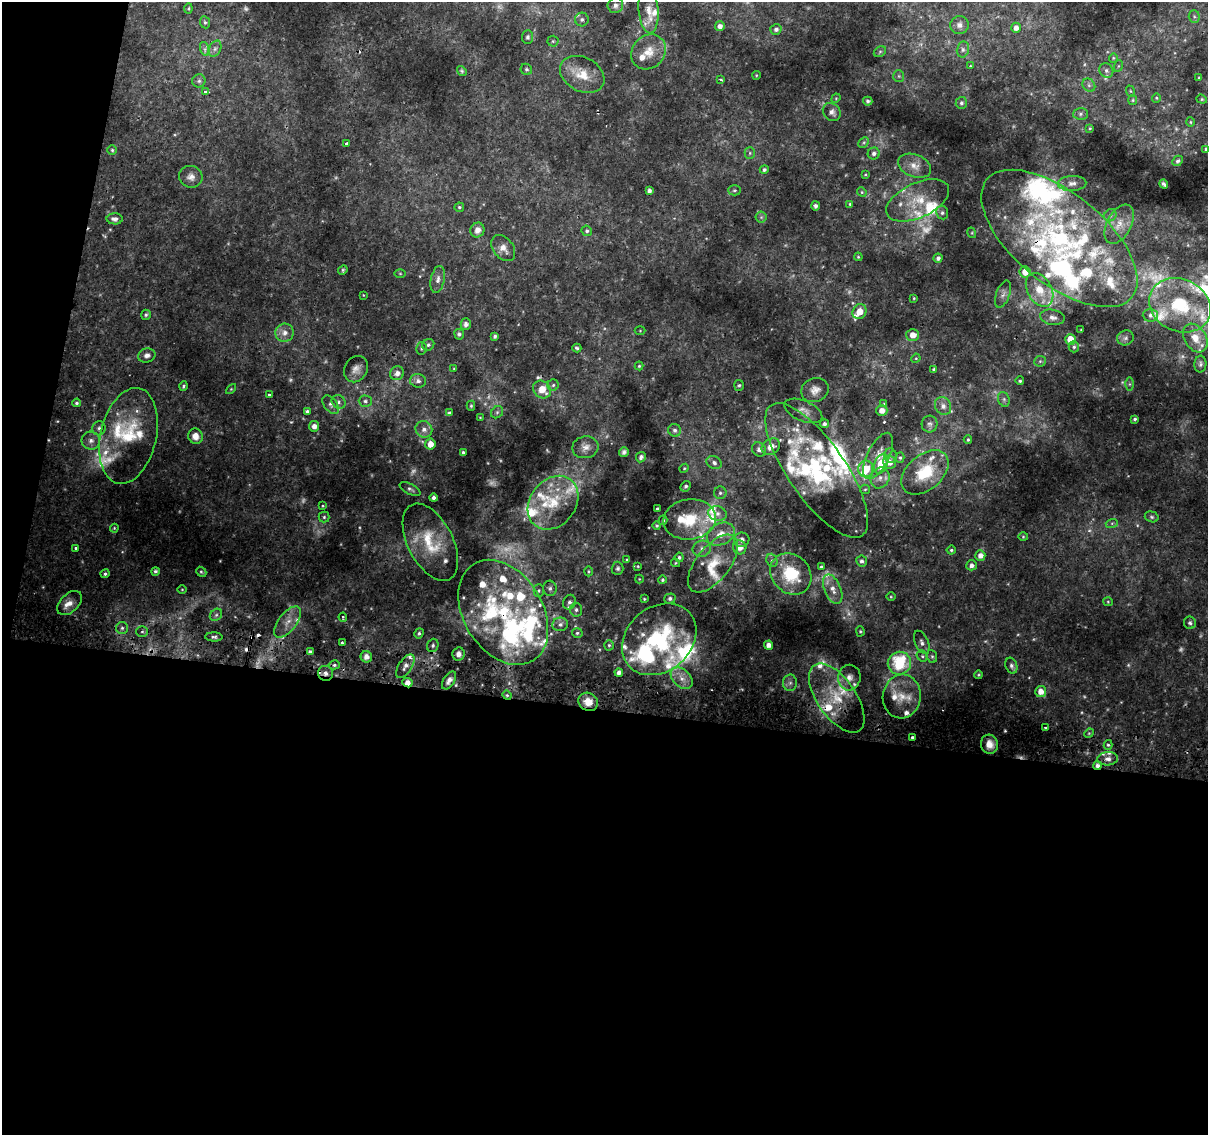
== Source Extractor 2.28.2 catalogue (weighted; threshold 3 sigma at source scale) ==
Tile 13 of 4 x 4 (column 1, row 4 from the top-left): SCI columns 6-1211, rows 264-1396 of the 4844 x 5117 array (HDU 1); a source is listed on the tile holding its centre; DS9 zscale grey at full resolution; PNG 1210 x 1137 px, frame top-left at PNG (2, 2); each listed source drawn as its Kron ellipse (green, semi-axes under 4 px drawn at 4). Shown black and unused: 41% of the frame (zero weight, under 2 of 3 exposures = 2% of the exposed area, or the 3 px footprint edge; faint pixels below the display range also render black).
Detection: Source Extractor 2.28.2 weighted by HDU 2 'WHT'; one run over the whole footprint, this tile lists its part. Background 0.0172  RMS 0.004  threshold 0.0179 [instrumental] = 3 sigma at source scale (4.5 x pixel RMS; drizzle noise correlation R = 1.50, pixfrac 1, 0.0396/0.0396 arcsec/px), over >= 5 px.
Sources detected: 389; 39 too faint to see at this stretch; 8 cosmic-ray / hot-pixel residue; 1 long thin detection or spike segment (spike, bleed or trail) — neither listed nor drawn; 78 inside a brighter listed object's ellipse — not listed separately; the other 263 listed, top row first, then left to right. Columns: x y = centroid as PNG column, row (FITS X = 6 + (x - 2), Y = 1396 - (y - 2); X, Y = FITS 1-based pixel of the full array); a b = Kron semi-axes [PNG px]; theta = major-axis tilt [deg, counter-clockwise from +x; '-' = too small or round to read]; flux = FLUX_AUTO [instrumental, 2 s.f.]
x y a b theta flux
615 5 8 7 - 1.9
188 9 5 3 - 0.48
648 10 23 10 -85 5.2
1194 17 6 5 - 0.75
582 19 7 7 - 1.1
205 22 6 5 - 0.72
960 25 9 9 - 2
720 26 5 5 - 1.9
1016 28 5 5 - 2.3
776 29 6 5 - 1.2
527 37 7 5 88 0.98
553 41 5 5 - 0.62
205 49 7 4 -72 1
215 49 8 5 63 1.3
963 49 8 6 77 1.3
649 52 18 16 48 7
880 52 6 4 30 0.61
1113 58 5 4 - 0.5
970 66 3 3 - 0.68
1118 66 6 3 71 0.49
526 69 6 5 - 0.76
1106 70 7 6 - 1.3
462 71 5 4 - 0.66
582 74 23 17 -28 9.2
756 75 4 3 - 0.34
899 76 6 5 - 0.66
1199 78 4 3 - 0.49
721 79 3 2 - 0.63
199 81 6 6 - 1.1
1089 85 7 6 - 1.1
1130 91 6 3 -70 0.46
206 92 4 3 - 2.2
836 98 5 4 - 0.4
1156 98 5 4 - 0.46
1202 99 5 4 - 0.53
1133 100 5 4 - 0.54
868 101 5 4 - 0.72
961 103 6 5 - 0.99
832 112 10 8 -45 2
1080 114 7 6 - 1.1
1190 122 4 4 - 0.46
1090 128 4 3 - 0.42
864 142 6 4 45 0.74
346 144 4 3 - 4.5
1206 149 3 3 - 0.46
112 150 5 5 - 0.68
750 153 5 5 - 0.79
874 153 6 6 - 1.3
1178 161 6 4 46 0.85
915 166 17 11 -22 4.2
764 170 4 4 - 1
865 174 4 3 - 0.42
191 177 12 10 -21 2.6
1072 183 14 7 2 2.9
1164 184 5 3 - 0.75
735 190 6 5 - 0.77
649 191 4 4 - 1.6
862 192 5 4 - 0.48
918 200 34 17 25 13
850 204 4 4 - 0.46
815 206 4 4 - 1.2
459 207 5 4 - 0.63
942 213 7 6 - 0.96
1110 215 7 5 46 1.1
761 217 5 5 - 0.82
115 219 8 5 0 1.8
1119 224 21 12 62 5.5
477 230 7 7 - 2.8
587 231 5 5 - 0.82
972 233 5 3 - 0.38
1059 238 93 45 -39 97
503 248 14 10 -52 3.3
858 257 4 3 - 0.41
938 258 4 4 - 1.2
343 270 5 4 - 0.56
1025 272 5 5 - 4.7
400 273 5 3 - 0.39
438 279 13 7 79 2.3
1040 290 18 12 -60 9
1003 294 14 6 70 1.8
363 295 3 2 - 0.25
914 298 3 2 - 0.36
1180 305 32 26 -25 27
859 312 8 6 56 5.4
146 315 5 4 - 0.81
1150 315 7 6 - 1.2
1052 317 12 7 -10 2.5
466 324 6 5 - 1.6
1081 330 4 2 - 0.27
640 331 5 3 - 0.39
285 333 9 9 - 2.8
459 334 5 4 - 0.94
913 335 6 6 - 3.9
495 336 4 3 - 0.95
1126 338 8 7 - 1.2
1195 338 15 10 -58 5.3
1070 339 5 5 - 7.3
428 345 6 5 - 0.86
1074 347 5 5 - 0.82
421 348 6 5 - 0.69
577 348 4 3 - 0.81
147 355 9 7 13 1.7
916 358 5 4 - 0.41
1040 361 6 5 - 0.71
1200 364 8 6 85 1
639 366 4 4 - 0.5
454 368 3 2 - 0.28
356 369 14 11 58 3
934 369 4 3 - 0.64
397 373 7 6 - 2.2
418 381 8 6 -3 1.4
1020 381 4 4 - 0.72
1129 384 6 4 90 0.66
553 385 6 5 - 0.82
739 385 5 4 - 0.66
183 386 4 4 - 0.81
231 389 6 4 45 0.46
542 389 9 8 - 6
815 390 14 12 21 3.3
270 395 3 3 - 3.2
1004 399 7 5 -70 1
365 401 6 5 - 0.97
339 402 7 6 - 1.2
77 403 4 4 - 0.79
884 404 4 3 - 0.49
331 405 10 6 -51 1.4
471 406 5 4 - 0.54
943 406 9 7 -59 2.2
882 410 5 5 - 3
307 411 4 3 - 1
803 411 20 10 -23 3.1
497 412 6 5 - 0.84
449 413 4 3 - 0.64
480 417 4 2 - 0.31
1135 419 3 3 - 0.83
824 424 4 4 - 0.83
930 424 8 8 - 1.4
314 426 5 5 - 2.2
99 428 7 6 - 1.3
424 429 8 8 - 2.2
675 430 6 6 - 1.2
128 436 49 28 77 24
195 436 8 7 - 3.4
968 440 4 3 - 0.64
91 441 9 9 - 2.4
430 444 5 5 - 3.9
585 447 13 11 10 2.9
771 447 10 7 34 3.7
759 450 7 6 - 1.6
463 452 3 3 - 0.66
624 452 5 4 - 0.99
878 456 25 11 63 5.9
890 456 7 6 - 1.1
641 457 5 5 - 1.3
900 458 5 4 - 0.66
889 462 7 6 - 2.8
714 463 8 6 -28 1.5
881 464 10 6 70 10
684 468 5 4 - 0.43
866 469 8 7 - 8
817 470 79 28 -55 45
925 472 27 17 40 16
880 478 11 9 64 2.7
686 486 6 4 44 0.86
410 489 11 5 -28 1.1
865 489 5 4 - 0.53
720 493 6 6 - 0.93
434 498 4 4 - 1.3
553 503 29 23 52 18
323 506 3 3 - 0.4
657 509 3 3 - 0.7
717 513 9 7 -13 2.3
324 517 5 5 - 0.71
1152 517 7 5 -16 0.82
690 519 26 20 7 15
663 520 5 3 - 0.68
1112 523 6 4 18 0.63
657 526 4 4 - 0.62
114 528 4 3 - 0.44
721 534 15 10 27 5.6
1023 537 5 3 - 0.44
742 540 7 7 - 2.4
430 542 42 22 -63 18
740 547 7 6 - 3.3
76 548 3 3 - 1.8
702 549 9 8 - 2.1
951 550 4 4 - 0.69
980 556 5 5 - 2.6
679 557 5 4 - 0.86
627 560 3 3 - 0.5
772 560 7 5 -69 1
862 561 5 5 - 1.3
675 563 4 4 - 0.5
713 564 34 17 52 13
971 565 5 5 - 1.6
638 566 3 3 - 0.35
821 567 4 3 - 0.51
618 568 7 6 - 0.99
155 571 4 4 - 0.84
588 571 5 3 - 0.48
201 572 5 4 - 0.6
105 574 4 4 - 0.75
791 574 22 19 -46 19
639 579 4 4 - 0.36
662 580 4 4 - 0.67
550 588 7 7 - 1.2
182 589 5 3 - 0.36
833 589 15 8 -67 3.9
539 590 6 5 - 0.78
891 597 5 3 - 0.37
644 599 3 2 - 0.41
670 599 5 5 - 1.1
569 602 7 6 - 1.5
1108 602 5 4 - 0.46
70 603 15 9 44 3.7
576 610 7 6 - 1.1
503 612 57 39 -58 57
216 615 7 5 43 1.1
343 617 4 3 - 0.58
288 622 18 9 53 4.4
1190 623 6 6 - 0.94
560 624 8 6 18 1.7
122 628 6 6 - 1.1
142 631 6 5 - 0.86
860 631 5 4 - 0.51
419 633 5 4 - 0.78
577 633 5 4 - 0.68
214 637 8 4 -1 1
659 639 40 32 40 38
922 642 12 6 -67 1.6
342 643 3 3 - 0.81
433 645 7 5 69 0.85
609 645 5 4 - 0.71
769 645 4 4 - 2.2
310 652 4 4 - 1.4
458 654 7 6 - 1.7
922 656 6 5 - 0.77
932 656 6 5 - 0.74
366 657 6 5 - 2.4
899 663 11 11 - 24
334 665 5 4 - 0.85
405 666 13 6 57 2.2
1011 666 8 5 -71 1.2
325 673 8 7 - 1.8
619 673 4 4 - 1.9
979 675 4 3 - 0.41
682 678 13 8 -43 3.2
849 678 13 11 82 3.5
449 680 10 5 56 1.9
407 683 5 4 - 3.4
790 683 8 7 - 1.6
1041 691 5 5 - 3.7
507 695 5 4 - 0.61
902 696 22 19 82 9.3
837 698 40 19 -55 18
588 702 10 9 - 5.1
1045 727 3 2 - 0.69
1089 733 5 4 - 0.5
912 737 3 3 - 0.81
989 744 9 8 - 3.9
1108 745 5 4 - 0.74
1108 759 10 6 2 2.1
1097 766 4 4 - 1.7
Overlapping masked pixels (flux is a lower limit): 8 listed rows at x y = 1059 238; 503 612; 325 673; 407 683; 507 695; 588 702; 989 744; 1097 766
Isophote crosses this tile's border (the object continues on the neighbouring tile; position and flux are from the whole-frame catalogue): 1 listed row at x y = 1180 305